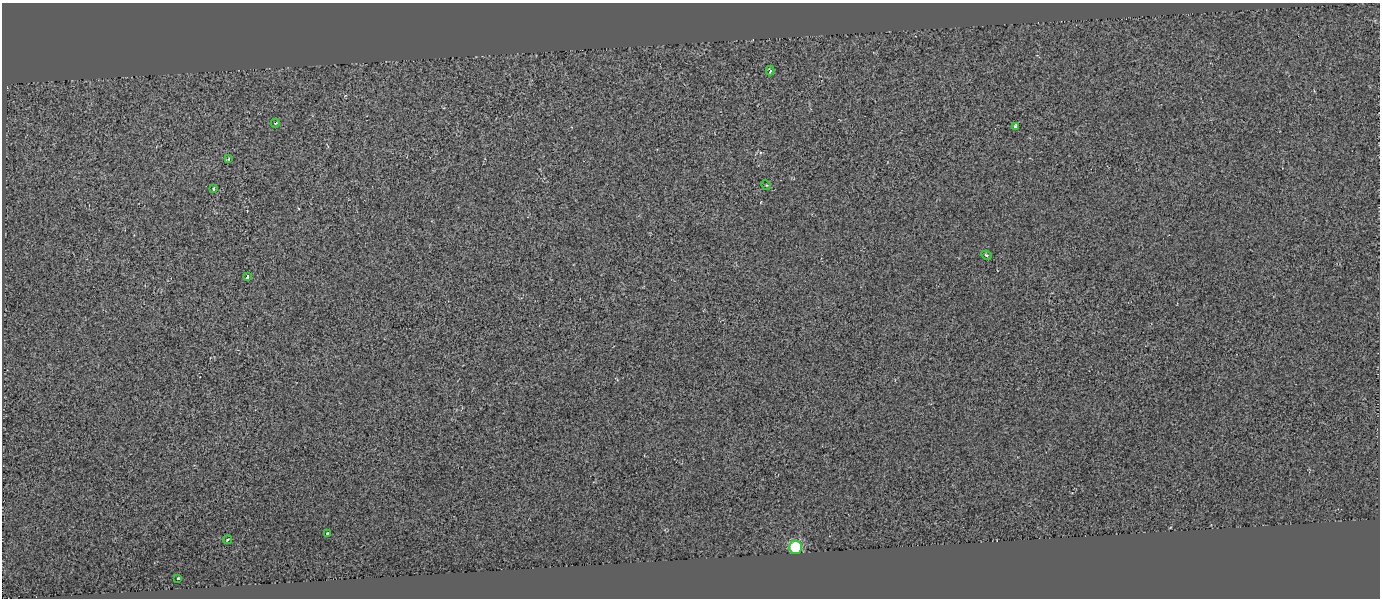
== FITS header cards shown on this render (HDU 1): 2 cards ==
NAXIS1  =                 1378
NAXIS2  =                  596

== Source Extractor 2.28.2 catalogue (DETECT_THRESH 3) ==
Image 1378 x 596 px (HDU 1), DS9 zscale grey, 1 PNG px = 1 image px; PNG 1382 x 600 px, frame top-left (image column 1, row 596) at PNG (2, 3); each listed source drawn as its Kron ellipse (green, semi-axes under 4 px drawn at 4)
Background 7.62e-04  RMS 0.06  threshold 0.179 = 3 sigma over >= 5 px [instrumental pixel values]
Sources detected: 12; all 12 listed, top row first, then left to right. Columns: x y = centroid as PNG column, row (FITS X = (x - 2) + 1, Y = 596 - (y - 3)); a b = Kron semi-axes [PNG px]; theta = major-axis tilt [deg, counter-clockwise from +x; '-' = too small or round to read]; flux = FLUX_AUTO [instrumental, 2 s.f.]
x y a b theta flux
770 70 5 3 - 7.8
275 123 5 3 - 5.8
1016 126 4 3 - 18
229 159 4 3 - 5.8
766 185 5 4 - 4.3
214 189 3 2 - 4.6
986 255 5 3 - 6
247 277 4 3 - 17
328 533 3 3 - 28
228 539 5 3 - 4.2
795 547 6 6 - 400
178 578 3 2 - 3.5